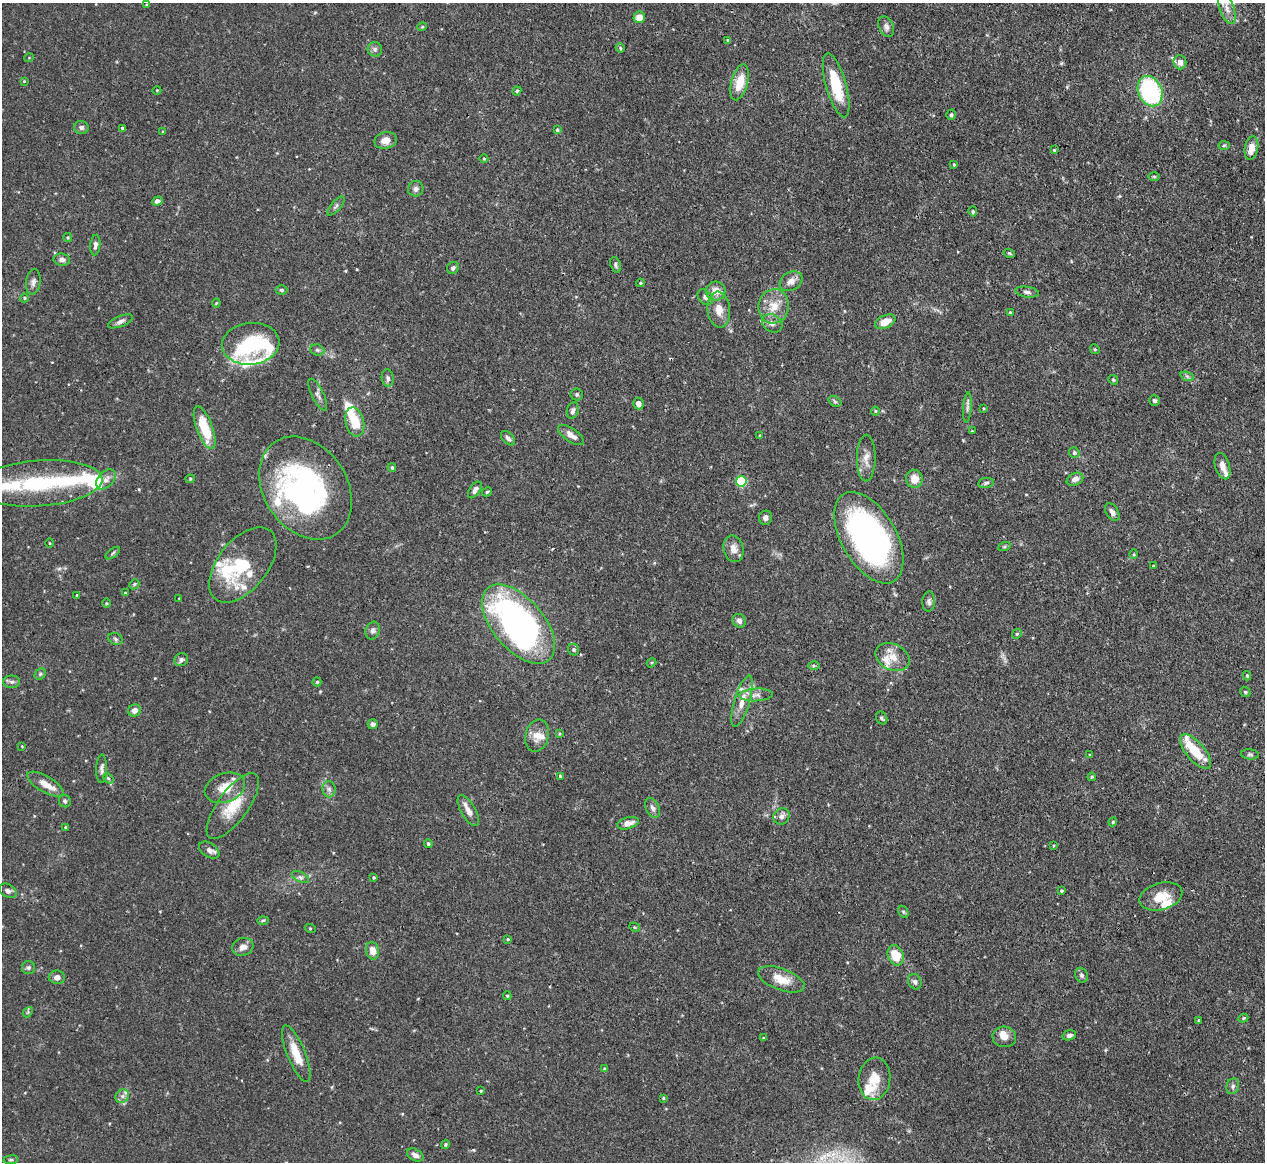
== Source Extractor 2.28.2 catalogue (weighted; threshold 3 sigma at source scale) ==
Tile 10 of 4 x 4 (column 2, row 3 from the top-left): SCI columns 1272-2534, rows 1306-2465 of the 5067 x 5049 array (HDU 1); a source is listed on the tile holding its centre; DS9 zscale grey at full resolution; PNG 1267 x 1164 px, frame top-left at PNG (2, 3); each listed source drawn as its Kron ellipse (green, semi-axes under 4 px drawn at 4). Shown black and unused: <1% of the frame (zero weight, under 3 of 4 exposures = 1% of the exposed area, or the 3 px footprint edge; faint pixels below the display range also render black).
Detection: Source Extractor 2.28.2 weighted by HDU 2 'WHT'; one run over the whole footprint, this tile lists its part. Background 0.0736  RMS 0.0041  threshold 0.0184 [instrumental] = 3 sigma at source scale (4.5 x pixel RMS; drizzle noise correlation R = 1.50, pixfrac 1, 0.05/0.05 arcsec/px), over >= 5 px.
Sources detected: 208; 4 inside a brighter object's white glare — neither listed nor drawn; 21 inside a brighter listed object's ellipse — not listed separately; the other 183 listed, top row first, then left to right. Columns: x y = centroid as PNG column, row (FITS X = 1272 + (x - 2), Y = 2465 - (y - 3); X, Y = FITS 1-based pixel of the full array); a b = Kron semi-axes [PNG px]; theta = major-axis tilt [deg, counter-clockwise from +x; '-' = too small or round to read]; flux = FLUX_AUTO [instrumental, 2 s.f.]
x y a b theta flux
147 4 4 3 - 0.55
1227 9 16 7 -71 3.8
639 17 6 5 - 4.7
422 27 5 3 - 0.4
886 27 11 7 -64 1.7
728 40 3 3 - 0.72
620 48 5 4 - 0.53
375 49 7 7 - 1.3
29 58 5 3 - 0.31
1180 62 7 6 - 2.5
24 81 3 3 - 0.34
740 82 18 8 75 8.8
836 85 33 10 -74 15
157 90 4 3 - 0.3
517 91 4 4 - 0.5
1150 91 16 11 -66 50
951 115 5 4 - 0.66
81 127 7 6 - 1.2
122 128 4 3 - 0.59
557 130 4 3 - 0.57
163 132 4 3 - 0.41
385 141 11 8 12 3.5
1224 145 6 4 2 0.58
1251 148 12 6 80 4.7
1054 150 4 3 - 0.39
484 158 4 3 - 0.41
954 164 3 2 - 0.44
1154 176 6 4 -1 0.48
416 189 8 7 - 1.6
157 201 5 4 - 1.8
336 206 12 5 49 1.1
973 211 5 4 - 0.64
68 237 4 3 - 0.45
95 245 10 5 85 1.3
1009 253 6 4 -19 0.54
62 260 8 6 -8 1.5
616 265 8 5 -72 0.94
453 268 6 5 - 1.1
791 281 12 9 31 2.9
33 282 13 7 82 1.8
640 283 4 4 - 0.4
281 290 6 4 -2 0.75
716 291 9 9 - 4.6
1027 292 12 5 -7 1.4
705 297 9 6 -51 1.3
24 298 4 4 - 0.49
216 303 4 4 - 0.41
774 306 17 15 81 7.1
719 310 18 11 -84 5.3
1010 312 4 3 - 0.49
120 321 13 5 22 1.6
885 322 10 6 24 5.1
772 323 11 8 -30 2.4
251 344 29 20 6 27
1095 349 5 4 - 0.51
317 350 7 5 -21 0.89
1187 376 7 4 -19 0.87
388 378 8 6 -82 1.3
1113 380 5 4 - 0.52
577 394 6 6 - 0.79
318 395 17 6 -64 1.7
835 401 7 5 -32 0.7
1154 401 5 5 - 0.89
638 404 6 5 - 2.3
967 408 15 4 86 1.3
983 408 3 3 - 0.35
573 411 8 6 74 1.4
875 411 4 4 - 0.45
355 422 15 9 -76 9.2
205 428 22 8 -70 15
972 431 3 3 - 0.31
571 435 15 6 -34 3
760 436 3 2 - 0.44
508 438 8 5 -47 1.3
1074 453 5 5 - 0.87
866 458 23 9 90 3.9
1222 466 13 7 -73 3.1
392 467 4 4 - 0.67
106 479 12 7 47 2.6
190 479 4 4 - 0.51
914 479 9 8 - 4.5
1075 479 9 6 26 2.1
741 481 5 5 - 29
39 483 63 23 4 37
986 483 8 5 10 0.94
306 488 55 41 -56 84
475 490 9 5 54 1.7
487 492 5 3 - 0.48
1112 512 10 6 -58 1.7
765 518 7 6 - 1.5
869 538 50 27 -60 130
50 543 4 3 - 0.32
1004 547 6 4 19 0.61
734 549 13 10 -78 3.1
113 553 8 4 37 0.77
1134 554 5 3 - 0.41
243 565 44 25 51 20
1153 566 3 3 - 0.4
134 584 5 4 - 0.58
125 593 3 3 - 0.3
77 595 4 3 - 0.5
179 598 3 2 - 0.27
929 602 10 6 87 1.3
106 603 4 3 - 0.41
739 621 7 6 - 1.6
518 624 47 25 -49 150
373 631 9 7 70 1.4
1017 634 5 4 - 0.52
115 639 7 5 -23 0.85
574 650 6 5 - 0.96
893 657 18 13 -26 5.9
181 660 7 6 - 1.2
651 663 5 4 - 0.51
814 665 6 4 -1 0.63
40 674 6 5 - 0.72
1247 676 5 3 - 0.56
12 682 8 6 0 1.1
317 682 4 4 - 0.53
1245 692 5 4 - 0.56
756 695 17 6 3 2.5
742 701 27 7 73 5.3
134 710 6 6 - 2.4
882 718 6 5 - 0.87
373 724 5 5 - 1.5
559 734 4 3 - 0.4
537 735 16 11 77 4.6
22 746 3 3 - 0.3
1196 752 21 9 -49 10
1250 754 9 5 -6 0.91
1090 755 4 3 - 0.53
102 769 14 5 89 1.5
560 776 3 3 - 0.44
1092 777 4 3 - 0.48
108 778 6 4 -43 0.68
45 784 20 8 -30 4.8
225 788 21 14 21 7.6
329 789 8 6 -87 1.4
65 801 6 6 - 0.82
233 806 39 15 54 13
653 808 10 6 -62 1.5
468 811 17 7 -60 2.9
781 816 8 7 - 1.8
1113 822 4 4 - 0.57
628 823 11 5 15 3.2
65 827 4 3 - 0.48
428 844 4 4 - 0.74
1053 846 4 2 - 0.41
209 850 11 7 -33 1.7
300 877 9 5 -27 1.1
374 877 3 2 - 0.44
8 891 9 6 -27 1.3
1061 891 3 3 - 0.53
1161 897 22 13 16 7.9
903 912 6 4 -59 0.64
263 920 6 4 2 0.53
635 927 5 4 - 0.45
310 928 5 3 - 0.38
508 939 4 3 - 0.46
243 947 11 9 20 2.5
372 951 9 6 -77 3.5
896 955 10 7 -68 8.8
28 968 6 6 - 0.92
1081 975 7 6 - 1.1
57 977 8 6 -2 2
781 979 24 10 -20 7.2
915 982 8 6 -64 1.2
507 996 4 4 - 0.57
28 1012 6 4 48 0.59
1243 1018 5 4 - 0.56
1199 1020 4 3 - 0.46
1069 1035 7 5 16 1.2
1004 1037 12 10 -3 3.4
763 1038 4 4 - 0.39
296 1054 30 9 -68 8.1
605 1069 4 4 - 0.74
874 1079 21 16 83 7.9
1233 1086 8 6 69 1.1
481 1091 3 2 - 0.44
122 1096 7 6 - 1.6
663 1098 3 3 - 0.42
445 1144 5 4 - 0.56
415 1155 9 5 -29 1.8
11 1160 7 3 7 0.6
Isophote crosses this tile's border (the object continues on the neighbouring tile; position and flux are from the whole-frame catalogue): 1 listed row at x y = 1227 9